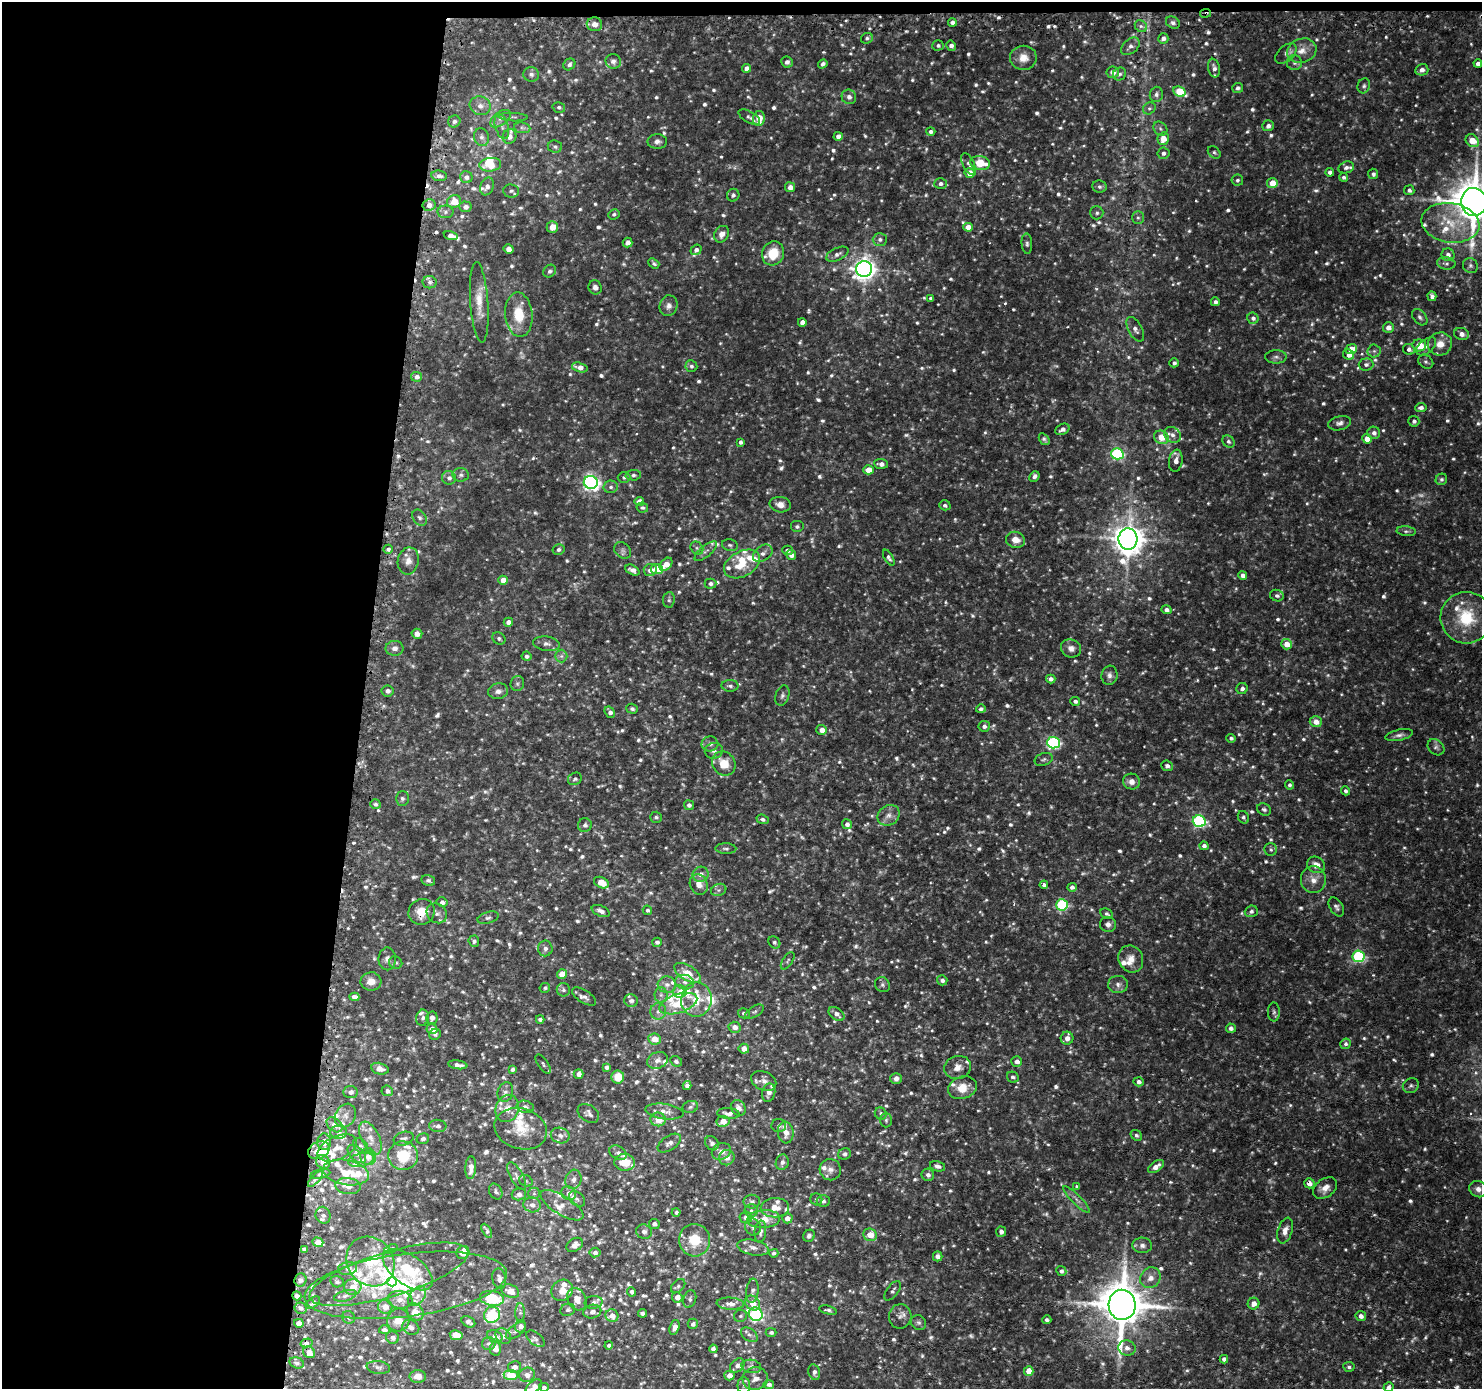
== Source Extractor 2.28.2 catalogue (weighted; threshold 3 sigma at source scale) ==
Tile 1 of 3 x 3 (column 1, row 1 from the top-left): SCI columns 21-1500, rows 2903-4289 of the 4481 x 4514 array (HDU 1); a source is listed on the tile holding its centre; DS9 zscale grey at full resolution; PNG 1484 x 1391 px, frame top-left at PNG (2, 2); each listed source drawn as its Kron ellipse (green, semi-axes under 4 px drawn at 4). Shown black and unused: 25% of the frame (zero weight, under 2 of 3 exposures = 3% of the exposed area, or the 3 px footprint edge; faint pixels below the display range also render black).
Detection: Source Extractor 2.28.2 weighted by HDU 2 'WHT'; one run over the whole footprint, this tile lists its part. Background 0.0946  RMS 0.0078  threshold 0.0353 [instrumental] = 3 sigma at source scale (4.5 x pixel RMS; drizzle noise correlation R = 1.50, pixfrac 1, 0.05/0.05 arcsec/px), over >= 5 px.
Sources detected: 1417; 50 too faint to see at this stretch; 5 cosmic-ray / hot-pixel residue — neither listed nor drawn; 95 inside a brighter listed object's ellipse — not listed separately; of the other 1267, all 500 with FLUX_AUTO >= 1.77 (the completeness limit of this list) listed and drawn (767 fainter detections not listed), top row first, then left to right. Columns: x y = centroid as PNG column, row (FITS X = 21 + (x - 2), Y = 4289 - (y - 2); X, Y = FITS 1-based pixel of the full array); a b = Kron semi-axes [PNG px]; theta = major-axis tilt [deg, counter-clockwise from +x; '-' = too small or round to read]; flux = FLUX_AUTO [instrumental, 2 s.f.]
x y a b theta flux
1206 13 5 3 - 2.2
952 22 4 3 - 3.1
1173 23 7 5 -31 2.3
594 24 8 7 - 5.3
1141 26 6 5 - 1.9
867 38 6 5 - 1.8
1163 39 5 5 - 3.1
938 45 5 5 - 2
951 46 5 4 - 3
1130 46 10 7 42 3.8
1302 51 15 12 19 9.5
1286 54 13 7 42 3.5
1023 58 13 12 - 9.8
613 61 7 7 - 2.6
787 62 6 5 - 3
1294 63 7 7 - 2.5
569 64 6 5 - 2.3
823 64 5 4 - 2.5
1478 64 4 4 - 3.5
746 68 4 4 - 4.2
1214 68 9 6 -78 3.7
1422 70 6 5 - 3.8
1113 72 6 6 - 5.3
531 74 8 7 - 2.8
1120 74 7 6 - 1.9
1364 86 7 6 - 1.9
1238 88 5 5 - 2.1
1179 92 6 5 - 34
1156 94 8 6 85 2.6
849 97 7 7 - 3.7
480 106 10 9 - 5.7
559 107 6 5 - 1.8
1149 108 6 5 - 1.8
513 117 15 4 -2 2.5
749 117 12 5 -29 2.3
759 118 7 6 - 14
500 119 12 6 37 4
454 121 6 6 - 2.4
502 126 13 6 -74 3.8
1268 126 6 5 - 3.3
522 128 8 5 -9 2.2
1160 129 8 6 -48 2.3
931 132 4 4 - 2.3
510 136 7 6 - 4.7
838 136 4 4 - 3.7
482 137 9 7 -73 3.1
1163 139 6 5 - 12
657 141 10 7 2 3.5
1472 141 7 5 -42 17
555 147 7 6 - 2
1214 152 7 5 -41 1.8
1163 153 6 5 - 2.9
980 163 10 7 -9 18
969 164 12 5 -63 2.8
490 165 11 6 6 14
1346 167 8 5 20 2.5
1330 172 4 4 - 2.6
970 173 5 5 - 9
1373 174 5 5 - 2.1
439 176 8 5 -8 2.8
466 177 6 6 - 3.1
1344 177 4 4 - 1.9
1237 180 6 5 - 1.9
1272 183 5 5 - 12
941 184 6 5 - 2.7
487 186 9 6 67 3.1
790 187 5 5 - 5.1
1100 187 7 6 - 2.3
1409 190 5 5 - 2.2
511 191 8 6 -6 2
733 195 6 6 - 2.1
454 202 7 6 - 14
1474 202 14 12 -86 2900
429 205 6 6 - 4.4
465 207 6 5 - 3.7
445 212 8 6 0 2.3
1097 213 6 6 - 2
614 214 6 5 - 1.8
1138 218 6 5 - 1.8
1450 223 29 20 -8 30
552 227 6 5 - 9.3
968 227 5 4 - 7.3
722 234 9 7 57 5.3
451 236 7 4 -14 5.1
880 239 7 6 - 2.7
628 243 5 4 - 3.2
1027 244 10 5 -86 2.2
509 249 5 4 - 4.9
696 250 6 5 - 3
773 253 12 11 - 19
837 254 12 6 24 3.5
1448 255 6 6 - 3.3
654 263 6 4 -39 1.8
1446 263 9 6 -8 2.5
1470 266 8 7 - 2.4
864 269 8 7 - 620
550 271 7 5 44 2.3
430 282 7 6 - 2.7
595 287 7 6 - 3.5
1432 296 5 4 - 3.3
931 298 4 3 - 2
479 302 40 9 -86 13
1215 302 4 4 - 2.4
668 306 10 9 - 4.1
519 315 22 13 -85 21
1420 317 9 6 -50 2.6
1253 318 6 5 - 2.9
802 322 4 4 - 6.6
1388 327 5 5 - 5.4
1135 329 13 7 -60 4.2
1461 334 7 6 - 5.1
1440 344 12 11 - 9.9
1419 345 7 6 - 15
1426 346 11 6 38 4.1
1351 349 6 5 - 13
1409 349 6 5 - 3
1374 351 6 6 - 1.9
1349 354 5 5 - 5.7
1276 357 11 6 0 2.8
1426 362 8 6 -34 2.1
1174 363 4 4 - 2.3
1366 365 7 6 - 2.8
691 366 6 5 - 2
580 367 8 4 -15 5.7
417 377 5 5 - 3.6
1421 408 6 4 7 2.9
1414 421 5 5 - 2.4
1340 423 12 7 12 3.6
1062 429 7 5 26 3.8
1374 433 6 6 - 3.3
1172 435 9 7 -40 4
1161 437 8 6 -29 17
1044 439 6 5 - 2
1367 439 5 4 - 11
1228 441 7 5 -44 2.2
741 442 4 3 - 2
1117 454 6 5 - 120
1176 461 11 7 82 5.1
881 464 7 5 -5 4
868 470 5 4 - 9.5
461 475 8 7 - 2.6
633 475 7 5 5 2.2
1034 476 6 4 46 2.5
624 477 6 5 - 1.8
449 478 7 6 - 3.3
1441 479 6 5 - 2
591 482 7 6 - 290
611 487 7 6 - 2.1
639 502 5 4 - 6.8
780 505 10 7 -10 5.7
945 505 6 5 - 2
642 508 6 5 - 1.8
420 518 9 6 -56 2.6
797 527 7 6 - 1.9
1406 531 9 5 -6 1.9
1128 539 11 9 87 1500
1015 540 10 8 -15 8
730 545 8 5 -13 1.8
697 548 7 5 -47 1.9
388 549 5 4 - 2
559 549 6 5 - 2.2
623 550 9 7 -41 2.5
787 550 5 4 - 2.7
706 551 14 5 40 3
763 553 11 7 35 4.4
791 555 5 4 - 4.7
889 558 9 4 -60 2.2
408 561 14 10 79 6.5
666 564 7 5 47 9.1
742 564 19 12 28 18
657 569 6 5 - 17
632 570 7 4 -27 4.3
650 570 6 6 - 4.9
1243 575 4 4 - 3.9
503 580 5 4 - 8.4
710 584 6 5 - 2.5
1277 596 7 5 -20 2.5
669 600 7 6 - 1.8
1166 610 5 4 - 3.1
1466 618 26 25 - 39
508 622 4 4 - 4.8
417 634 5 5 - 3.9
499 638 7 5 -33 2
547 644 13 7 -8 3.8
1287 644 5 5 - 8.3
395 648 9 7 7 4.4
1071 648 10 9 - 5
526 656 5 4 - 2.3
561 656 6 6 - 2.4
1109 675 9 8 - 3.6
1051 679 5 4 - 3.7
517 683 7 6 - 1.8
730 686 8 6 -2 2.5
1242 688 6 5 - 3
387 691 6 5 - 3.2
498 691 10 7 10 4.1
782 695 10 7 73 2.7
1075 701 5 4 - 2.2
632 709 6 5 - 1.9
981 709 5 4 - 2.1
610 712 6 4 -55 3.2
1316 722 6 5 - 6.9
984 726 5 5 - 2.9
822 730 5 5 - 6.4
1399 735 14 5 12 3.4
1231 738 5 4 - 1.9
1053 743 6 6 - 130
710 744 8 7 - 3.1
1436 747 9 7 -42 2.6
714 751 9 8 - 3.1
1044 759 9 6 20 2.2
724 764 13 11 -51 15
1167 766 6 5 - 2.6
575 779 7 6 - 1.8
1131 782 8 8 - 4.7
1290 785 4 4 - 2
1345 791 4 4 - 2.1
402 799 7 6 - 2.4
375 804 5 4 - 1.9
689 805 5 5 - 2.6
1264 809 7 6 - 2.2
889 815 12 9 32 5.5
656 817 6 5 - 1.9
1243 817 6 5 - 1.8
763 819 6 4 -20 2.4
1199 821 6 6 - 140
847 824 5 5 - 3.1
585 825 7 7 - 2.8
1204 846 4 4 - 3
726 849 10 5 -1 2.2
1271 849 6 6 - 1.8
1316 865 9 8 - 6.8
701 874 8 7 - 5
428 880 7 5 -13 2.3
1313 880 13 12 - 8.9
601 883 8 5 -26 12
699 884 10 8 -62 7.3
1044 885 4 3 - 3.5
1072 887 4 4 - 2.6
719 890 8 6 21 2.1
442 902 5 4 - 3
1062 905 6 5 - 93
1336 907 10 6 -59 2.7
647 910 5 4 - 1.9
601 911 9 5 -24 4.1
1251 911 6 5 - 2.3
421 912 13 12 - 13
437 913 11 9 -39 4
1107 914 7 5 -26 1.8
488 918 11 5 16 2.6
1108 924 8 7 - 3
474 941 5 5 - 2.1
657 942 5 4 - 2.5
774 942 6 5 - 1.9
545 948 8 7 - 3.7
1359 956 6 5 - 110
387 959 11 8 -88 4.1
1131 959 14 12 -62 8.1
788 961 10 5 57 1.8
396 963 7 6 - 1.8
687 973 15 7 -31 14
562 974 5 4 - 14
942 980 5 5 - 2.7
371 981 10 9 - 7.5
685 982 9 7 -8 4.2
1118 984 10 8 3 4
667 985 9 8 - 4.9
883 985 8 7 - 2.3
545 988 5 4 - 2
563 990 7 6 - 2.2
680 991 7 6 - 4.8
661 995 8 6 89 2.5
354 997 5 4 - 3.9
584 997 14 6 -33 3.3
696 999 17 15 81 21
631 1001 7 6 - 2.8
678 1003 20 9 18 20
658 1011 8 8 - 3.5
754 1012 10 5 31 1.9
1274 1012 9 6 -89 2.2
744 1013 6 5 - 2.2
836 1014 9 6 -36 4.1
423 1018 8 6 80 2.8
432 1018 6 5 - 4.7
540 1019 4 4 - 2.1
734 1027 6 5 - 5.6
1231 1028 5 4 - 3
432 1029 5 5 - 7.5
435 1034 6 5 - 2.2
1067 1038 6 6 - 5
654 1039 6 5 - 9.2
1346 1044 5 5 - 2.1
744 1049 5 5 - 6.1
657 1060 11 8 22 4
676 1061 6 5 - 1.8
1017 1061 5 5 - 4.2
543 1064 11 5 -54 2
458 1065 10 4 -7 4.2
607 1067 4 4 - 2.2
958 1067 13 11 16 7.1
380 1069 9 5 -13 4.7
512 1069 4 4 - 2.1
579 1074 5 4 - 4.5
618 1077 6 6 - 11
1013 1077 6 5 - 2.1
896 1078 5 5 - 3.1
764 1081 13 9 -24 4.5
1139 1082 5 4 - 3.2
687 1086 4 4 - 2.8
1411 1086 8 7 - 2.2
962 1088 15 11 18 12
387 1091 6 5 - 2.5
351 1092 7 6 - 3.6
505 1092 10 7 73 3.8
769 1093 9 6 77 4
525 1107 8 6 -11 3.1
690 1107 8 6 17 2
738 1108 8 7 - 4
507 1109 14 11 67 9.9
664 1111 19 7 -8 6.9
588 1113 12 8 -34 3.2
728 1114 11 5 -5 3.9
881 1114 6 5 - 2
345 1115 12 10 58 5.5
658 1119 8 7 - 12
886 1120 7 6 - 2
723 1121 6 5 - 10
335 1125 9 6 -39 6.2
438 1126 9 6 -6 2.8
779 1126 7 6 - 2
521 1129 26 20 -17 21
339 1132 8 6 2 2.4
786 1133 11 7 -84 7.5
1136 1135 6 5 - 1.8
560 1136 9 7 -19 3.6
370 1138 18 9 -64 7.9
404 1139 10 6 18 2.6
423 1139 6 5 - 2.3
324 1142 8 7 - 6.2
669 1143 13 7 34 4.4
712 1143 7 6 - 2.4
361 1146 9 6 -43 2.2
337 1148 21 11 25 10
319 1150 11 8 25 13
721 1151 10 8 23 5.2
618 1153 9 6 -30 3.3
357 1154 11 6 -43 3.4
845 1154 6 5 - 2.2
403 1156 15 14 - 26
368 1157 8 8 - 5.6
727 1158 8 7 - 5.8
361 1160 13 6 12 4.1
323 1162 7 6 - 8.5
625 1162 10 8 -3 15
782 1162 8 6 75 3.3
937 1166 8 5 -14 2.7
1156 1167 9 5 35 5.6
471 1168 11 5 87 5.8
830 1170 11 10 - 5.7
346 1172 23 12 -10 17
320 1174 10 4 13 2
928 1175 6 6 - 3.5
517 1176 15 6 -60 3.9
315 1179 10 4 48 2
573 1179 10 8 74 4.3
526 1181 7 5 -29 1.8
1309 1183 5 5 - 4.4
348 1186 13 8 -7 5.6
1077 1187 4 3 - 1.9
1325 1188 13 9 36 6.3
1478 1189 9 8 - 4.4
496 1191 8 6 -62 2.1
534 1193 6 5 - 1.8
569 1193 7 6 - 5
519 1194 7 6 - 3.6
577 1199 9 6 -45 2.3
816 1199 6 5 - 1.9
1077 1200 18 4 -45 4
823 1201 6 6 - 2.9
752 1202 8 7 - 2.7
532 1205 9 7 -13 4.5
562 1205 24 9 -32 8.4
775 1208 14 9 1 9
751 1210 6 6 - 2
676 1212 4 4 - 1.8
323 1215 8 7 - 2.8
746 1217 6 6 - 4.3
787 1218 5 5 - 4.9
764 1219 16 9 5 12
654 1224 5 5 - 2.9
753 1227 8 8 - 2.7
487 1231 8 4 -59 2.4
1285 1231 13 7 73 5.5
644 1232 8 7 - 3
760 1232 11 5 83 3.1
1001 1232 5 5 - 3.2
870 1235 7 6 - 13
809 1236 6 5 - 2.1
694 1240 16 15 - 20
318 1242 5 4 - 9.4
575 1245 9 6 34 4.4
1142 1245 10 7 -2 3.7
753 1248 16 7 -12 5.3
304 1249 4 3 - 2.2
391 1249 7 3 18 1.9
463 1252 7 6 - 14
595 1253 5 5 - 2.5
774 1253 5 4 - 1.8
938 1256 5 4 - 3.3
370 1261 26 23 -52 38
348 1269 9 6 8 2.5
408 1270 28 14 -36 45
1061 1271 5 4 - 2.4
389 1274 82 22 17 64
1150 1278 11 9 49 6.3
499 1279 10 6 -78 3.7
300 1280 7 6 - 2.4
337 1282 7 5 -13 1.8
392 1282 5 4 - 14
406 1285 102 31 7 99
678 1286 8 5 45 2
353 1287 9 8 - 8.1
562 1290 11 10 - 8.1
510 1291 9 6 -23 8.2
752 1291 12 6 84 3.6
893 1291 11 6 53 2.4
632 1292 5 4 - 2.4
297 1296 5 4 - 3.1
345 1296 11 5 15 2.5
417 1296 11 7 52 4.7
677 1297 5 5 - 5.1
492 1298 12 7 -8 43
577 1299 12 9 -62 8.1
690 1299 9 6 72 2.2
400 1300 12 8 -6 6.3
594 1302 9 6 5 2.4
313 1303 8 4 39 2.7
752 1303 8 6 -47 9.4
730 1304 13 6 -4 4.9
1254 1304 6 6 - 5.3
1122 1305 15 13 -87 3400
385 1307 7 7 - 7.9
301 1308 6 5 - 2.1
568 1310 7 6 - 2.2
828 1310 9 4 -13 2
415 1312 9 7 -47 9.1
520 1312 9 5 88 1.9
592 1312 9 6 12 2.9
642 1313 4 4 - 2.7
756 1314 7 6 - 120
492 1315 8 7 - 45
612 1316 6 6 - 7.1
740 1316 7 6 - 1.9
900 1316 12 11 - 5
1361 1316 5 5 - 3.6
348 1317 7 6 - 2.3
398 1320 12 11 - 9.7
1047 1320 4 4 - 1.9
468 1322 7 5 -31 2.8
299 1323 5 4 - 7.3
918 1323 8 7 - 2.2
693 1324 5 5 - 2.9
520 1326 6 5 - 3.9
411 1327 9 7 -29 3.3
675 1327 7 5 72 4.7
384 1330 5 4 - 3.4
516 1331 12 6 38 2.9
771 1332 5 4 - 2.2
456 1335 6 5 - 15
749 1335 9 6 -35 3.1
495 1336 8 5 -18 5.4
503 1336 8 7 - 3.4
392 1337 6 6 - 3.3
536 1339 11 6 -39 2.2
307 1343 6 4 15 4
489 1343 7 6 - 2.3
609 1345 4 3 - 2.3
495 1348 7 5 86 5.9
1127 1348 9 7 -10 3.7
713 1349 4 4 - 3.4
309 1352 6 5 - 6
1224 1359 4 4 - 3.1
297 1363 7 5 -15 2.2
737 1366 8 6 46 2.9
751 1366 10 6 -10 2.8
378 1367 12 6 -8 2.7
514 1367 7 6 - 3.5
1349 1367 5 5 - 1.8
1029 1371 5 4 - 9.9
814 1372 8 5 -77 2.9
511 1375 7 5 -7 31
527 1375 8 7 - 4.5
729 1375 5 5 - 6.2
418 1376 8 6 -1 5.8
755 1379 12 11 - 6.7
769 1384 5 4 - 3
744 1385 8 6 -90 2
534 1386 9 5 35 6.3
544 1387 5 4 - 1.8
1388 1387 5 4 - 2.4
Overlapping masked pixels (flux is a lower limit): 10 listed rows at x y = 1206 13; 421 912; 324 1142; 319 1150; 323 1162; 346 1172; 1309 1183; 297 1296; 307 1343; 309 1352
Isophote crosses this tile's border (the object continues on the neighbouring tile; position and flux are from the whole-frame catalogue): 4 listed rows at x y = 1474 202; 534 1386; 544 1387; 1388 1387